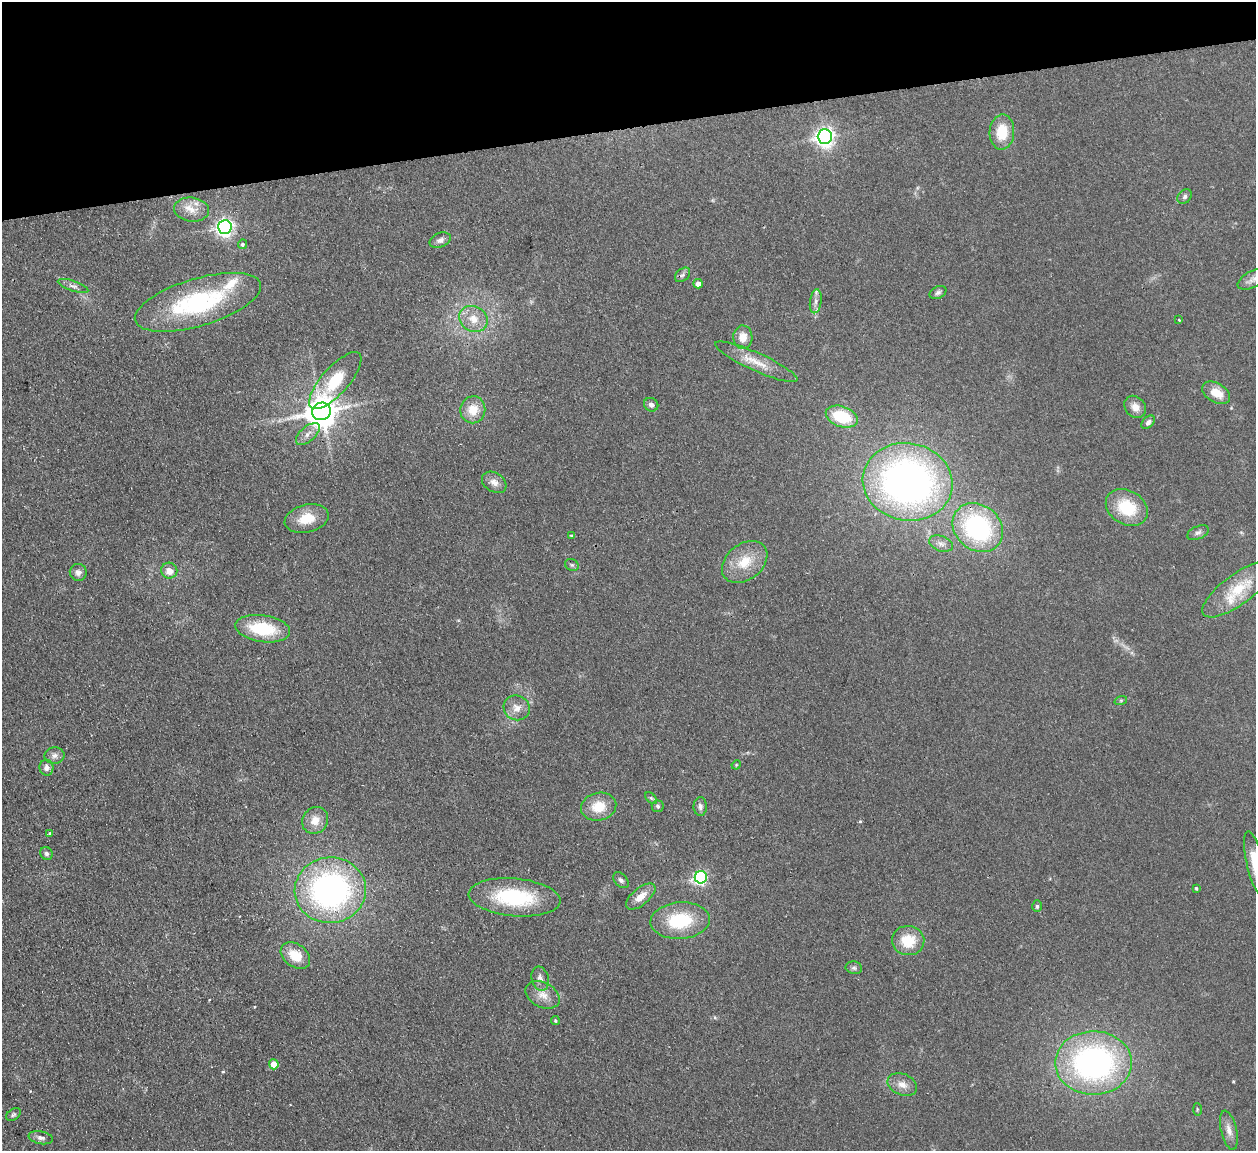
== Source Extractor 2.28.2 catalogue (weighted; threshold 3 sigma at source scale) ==
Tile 3 of 4 x 4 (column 3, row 1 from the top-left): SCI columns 2568-3821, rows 3607-4755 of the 5132 x 5031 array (HDU 1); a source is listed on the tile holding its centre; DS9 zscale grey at full resolution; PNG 1258 x 1153 px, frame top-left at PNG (2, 2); each listed source drawn as its Kron ellipse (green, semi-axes under 4 px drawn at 4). Shown black and unused: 11% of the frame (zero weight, under 2 of 3 exposures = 3% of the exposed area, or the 3 px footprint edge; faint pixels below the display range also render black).
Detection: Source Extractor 2.28.2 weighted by HDU 2 'WHT'; one run over the whole footprint, this tile lists its part. Background 0.136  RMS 0.011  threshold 0.0505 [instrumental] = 3 sigma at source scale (4.5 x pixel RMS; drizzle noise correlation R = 1.50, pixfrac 1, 0.05/0.05 arcsec/px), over >= 5 px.
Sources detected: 79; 1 too faint to see at this stretch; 1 cosmic-ray / hot-pixel residue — neither listed nor drawn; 2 inside a brighter listed object's ellipse — not listed separately; the other 75 listed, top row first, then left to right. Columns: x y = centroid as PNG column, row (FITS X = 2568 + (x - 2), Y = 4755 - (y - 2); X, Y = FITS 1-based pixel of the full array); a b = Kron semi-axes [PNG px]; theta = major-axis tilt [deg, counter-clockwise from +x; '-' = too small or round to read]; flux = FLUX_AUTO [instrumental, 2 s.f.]
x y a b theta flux
1002 132 17 12 87 30
825 137 7 7 - 550
1185 196 8 6 47 2.8
192 209 17 12 -6 13
225 227 7 6 - 430
440 240 11 7 23 4.5
242 244 5 4 - 2.3
683 275 9 6 41 2.8
1254 279 18 8 26 7.4
698 284 5 4 - 8.4
73 286 16 5 -18 4.5
938 292 9 6 26 2.9
816 301 12 6 82 4.6
198 302 65 23 17 140
473 319 15 12 -30 15
1179 320 3 3 - 1.7
743 337 12 9 -88 12
756 362 45 9 -24 20
335 381 36 13 48 50
1216 393 15 9 -31 17
651 405 7 6 - 3.7
1135 407 12 9 -49 9.2
473 410 13 12 - 19
321 411 9 8 - 1900
842 417 16 10 -19 48
1148 422 8 5 46 3.4
308 434 14 7 41 7.2
494 482 13 9 -32 7.7
908 482 45 38 -11 510
1127 508 22 17 -31 43
307 519 22 13 13 23
978 528 27 22 -41 160
1198 533 11 6 23 3.6
571 535 3 2 - 0.8
941 544 12 7 -19 5.9
745 562 25 18 38 29
572 565 7 5 -26 2
169 571 8 8 - 10
78 572 8 8 - 5.3
1238 589 43 15 36 39
263 629 27 13 -8 52
1121 700 6 4 19 1.6
517 708 13 12 - 10
55 755 10 8 4 4.8
736 765 5 4 - 0.98
46 768 8 7 - 5.6
651 798 7 4 -45 1.8
658 806 6 6 - 2.2
700 806 9 6 -89 3.5
599 807 18 14 14 24
315 820 14 12 51 13
50 833 3 3 - 3.4
46 854 6 6 - 2.6
1255 863 33 8 -77 23
701 877 6 6 - 190
621 880 9 6 -48 3.1
1196 888 3 3 - 1.4
330 890 35 33 4 290
641 896 18 8 39 13
515 897 46 19 -5 88
1037 906 6 5 - 1.7
680 921 30 18 4 59
908 941 16 14 -6 30
295 955 16 11 -38 22
854 968 8 6 -12 2.8
540 979 12 8 -76 6.6
543 995 18 12 -28 13
555 1021 4 4 - 1.6
1093 1063 38 32 0 290
274 1064 5 5 - 18
902 1084 15 10 -23 9.7
1197 1109 6 3 -89 1.2
13 1114 8 5 38 2.2
1229 1130 20 8 -77 9.1
41 1138 12 6 -11 4.5
Overlapping masked pixels (flux is a lower limit): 1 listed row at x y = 978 528
Isophote crosses this tile's border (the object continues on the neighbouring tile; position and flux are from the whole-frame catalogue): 2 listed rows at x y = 1254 279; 1255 863